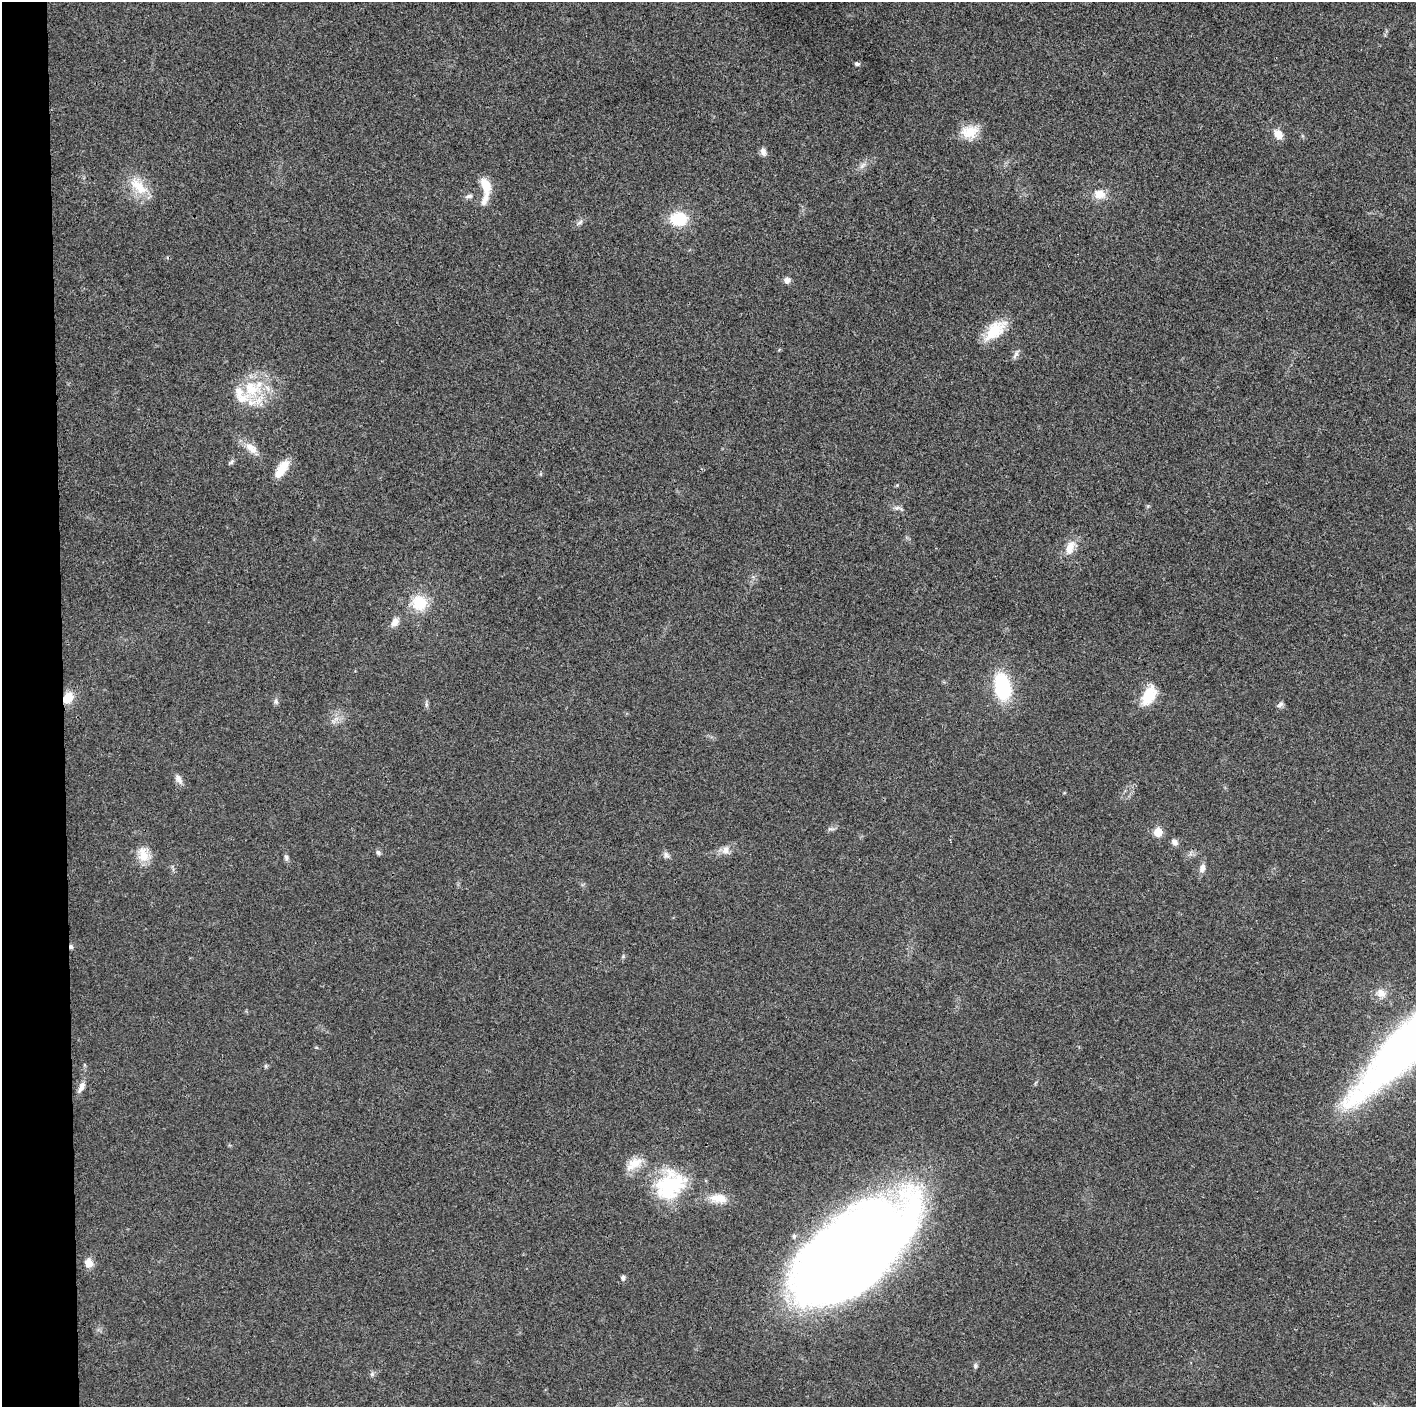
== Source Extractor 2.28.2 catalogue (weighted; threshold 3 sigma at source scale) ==
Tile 4 of 3 x 3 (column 1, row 2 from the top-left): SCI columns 1-1414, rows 1412-2816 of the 4243 x 4225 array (HDU 1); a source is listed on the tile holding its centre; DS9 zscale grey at full resolution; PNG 1418 x 1409 px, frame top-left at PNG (2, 2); no overlay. Shown black and unused: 4% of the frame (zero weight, under 3 of 4 exposures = <1% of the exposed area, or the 3 px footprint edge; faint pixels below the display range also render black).
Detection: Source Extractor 2.28.2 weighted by HDU 2 'WHT'; one run over the whole footprint, this tile lists its part. Background 0.0192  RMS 0.0039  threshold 0.0176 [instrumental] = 3 sigma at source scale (4.5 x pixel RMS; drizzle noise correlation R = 1.50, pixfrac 1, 0.05/0.05 arcsec/px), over >= 5 px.
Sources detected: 52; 4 inside a brighter listed object's ellipse — not listed separately; the other 48 listed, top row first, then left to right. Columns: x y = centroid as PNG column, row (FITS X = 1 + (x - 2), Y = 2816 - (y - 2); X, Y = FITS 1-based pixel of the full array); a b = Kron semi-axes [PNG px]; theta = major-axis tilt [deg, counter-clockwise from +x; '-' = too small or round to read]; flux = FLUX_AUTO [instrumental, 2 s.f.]
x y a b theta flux
857 64 5 4 - 0.9
969 132 23 16 0 7.6
1278 134 11 9 -51 3.9
763 152 10 7 -76 1.7
862 166 12 5 50 1.5
486 185 17 10 -70 6.5
138 186 30 14 -42 9.3
1100 194 15 12 -7 4.7
469 196 9 5 7 1.1
678 219 16 12 -1 15
580 222 10 5 41 1.2
787 280 6 6 - 2.1
995 330 31 15 42 11
1016 354 13 5 63 1.2
251 389 26 22 -30 16
250 447 13 10 -19 3.8
231 462 9 4 42 0.84
282 469 24 10 57 6.6
897 508 8 5 43 0.94
1070 548 19 10 70 5
419 603 21 20 - 11
395 622 12 8 57 2.7
1002 687 26 15 -79 29
1149 695 24 13 63 10
68 698 11 8 50 6.8
276 701 8 5 -81 1
1280 704 10 5 37 0.98
178 779 12 8 -60 1.9
1158 832 5 5 - 9.9
1174 842 8 7 - 1.6
725 850 11 9 79 2.5
378 853 7 6 - 0.94
143 855 17 11 -82 6.9
666 855 9 6 -57 1.3
286 857 8 5 -73 0.93
1202 868 11 7 74 2.1
71 947 5 4 - 0.92
1381 993 14 11 -32 3.5
1402 1049 120 28 47 220
81 1087 13 7 64 2.5
634 1164 23 13 31 6.3
671 1185 42 31 40 30
718 1198 23 11 -4 6.3
855 1250 112 52 41 690
88 1263 11 10 - 3.2
623 1278 5 5 - 1.3
975 1366 7 5 -88 0.77
372 1374 6 6 - 0.89
Overlapping masked pixels (flux is a lower limit): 2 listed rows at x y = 68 698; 71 947
Isophote crosses this tile's border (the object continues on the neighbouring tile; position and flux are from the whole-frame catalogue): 1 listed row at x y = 1402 1049